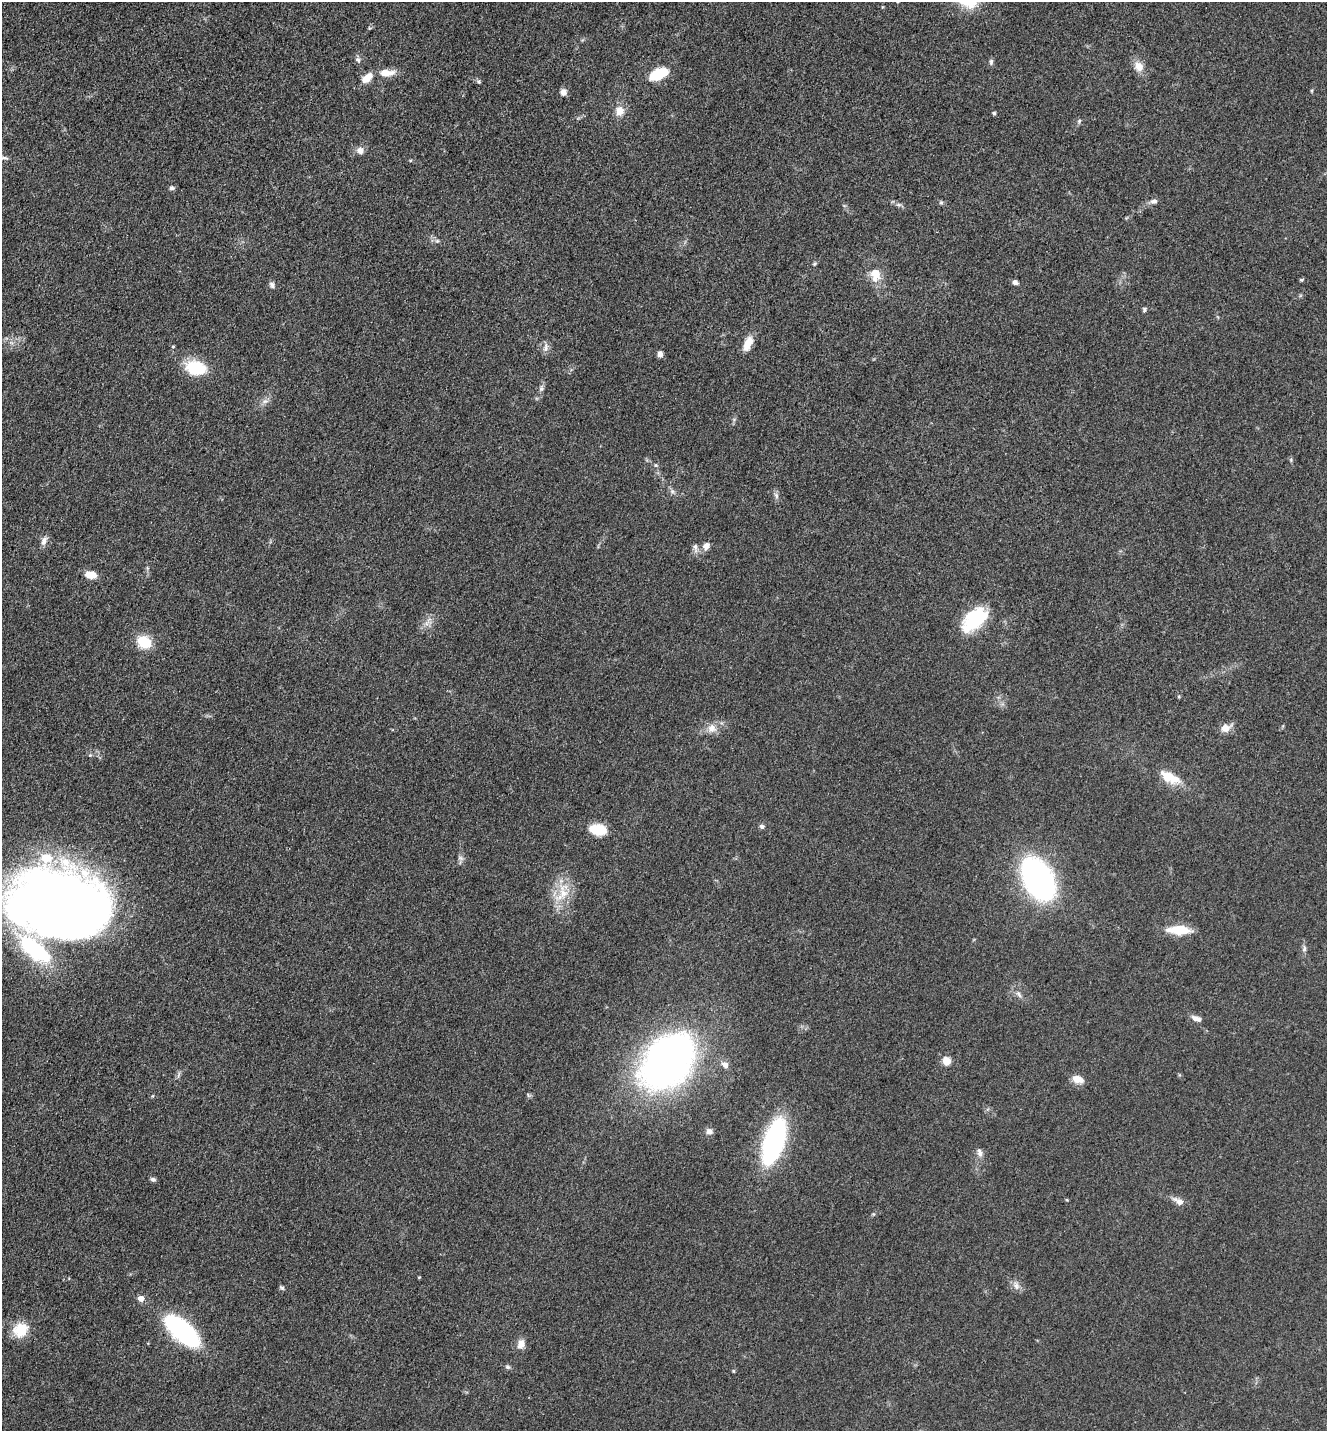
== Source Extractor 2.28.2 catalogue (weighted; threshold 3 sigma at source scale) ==
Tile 11 of 4 x 4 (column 3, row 3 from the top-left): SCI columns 2949-4273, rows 1471-2899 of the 5806 x 5775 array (HDU 1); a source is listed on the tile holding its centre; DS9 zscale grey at full resolution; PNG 1329 x 1433 px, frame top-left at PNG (2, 2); no overlay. Nothing masked; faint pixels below the display range render black.
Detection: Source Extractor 2.28.2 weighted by HDU 2 'WHT'; one run over the whole footprint, this tile lists its part. Background 0.0636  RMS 0.006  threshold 0.027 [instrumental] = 3 sigma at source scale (4.5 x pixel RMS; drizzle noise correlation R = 1.50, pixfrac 1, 0.05/0.05 arcsec/px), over >= 5 px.
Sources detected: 73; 2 inside a brighter listed object's ellipse — not listed separately; the other 71 listed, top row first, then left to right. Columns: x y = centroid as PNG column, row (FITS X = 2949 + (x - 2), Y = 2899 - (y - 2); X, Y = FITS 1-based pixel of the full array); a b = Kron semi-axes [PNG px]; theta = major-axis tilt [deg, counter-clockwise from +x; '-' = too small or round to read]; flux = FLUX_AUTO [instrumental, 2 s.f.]
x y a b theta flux
358 60 7 6 - 1.5
991 62 8 5 89 1.3
1139 66 13 10 -52 6.4
386 73 18 8 2 8.2
658 74 17 9 24 23
367 78 14 8 42 7.2
479 82 6 5 - 0.94
563 92 7 7 - 3.2
620 111 12 10 82 5.8
994 113 4 3 - 1.1
1079 121 6 4 47 0.98
360 150 10 9 - 3.1
3 158 15 5 -3 2
172 188 7 5 -14 1.4
1154 201 9 6 1 2.1
941 202 5 5 - 0.95
899 205 7 4 -18 1.3
437 241 6 5 - 1.2
814 264 6 4 37 0.79
875 274 13 9 90 11
1301 280 5 4 - 0.73
1015 282 6 5 - 1.9
272 285 8 6 -66 1.7
1144 309 6 5 - 1.1
748 343 19 9 66 7.1
173 346 5 3 - 0.49
546 347 14 6 82 2.6
660 354 6 5 - 2.6
196 368 22 14 -15 25
541 389 8 6 48 1.6
265 401 10 6 1 2.3
656 465 6 5 - 0.9
672 491 6 5 - 1.4
776 495 10 5 -64 1.7
44 541 13 7 65 3
706 546 9 7 65 3.7
695 547 14 5 -83 2.4
91 575 10 6 -10 10
974 618 30 20 37 31
144 642 13 11 -31 19
712 728 13 12 - 5.4
1225 728 13 10 19 4.8
1169 777 18 8 -26 17
762 827 5 4 - 1.9
598 829 17 10 -11 17
460 858 8 5 -20 1.4
1038 879 31 20 -62 190
563 893 34 14 84 16
59 905 91 61 -10 670
1179 930 28 10 -2 14
1304 949 8 6 75 1.6
1019 994 11 5 -56 2.2
1197 1019 13 6 -19 3.4
946 1061 9 8 - 6.6
667 1062 53 35 47 330
725 1065 10 7 -50 3.1
1078 1079 13 8 -18 5.9
709 1131 8 7 - 2.5
774 1141 31 13 72 160
980 1153 12 7 -73 2.9
153 1179 7 5 -16 1.5
1179 1202 12 6 -31 4.8
873 1214 5 4 - 0.66
1016 1286 12 6 -76 2.7
282 1288 7 5 -16 1.1
141 1299 6 5 - 4.9
20 1330 20 17 41 13
183 1331 40 17 -40 83
521 1344 9 7 69 5.2
508 1367 7 5 -16 1.2
733 1371 6 4 -90 0.63
Isophote crosses this tile's border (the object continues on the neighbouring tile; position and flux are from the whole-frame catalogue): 2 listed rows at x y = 3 158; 59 905